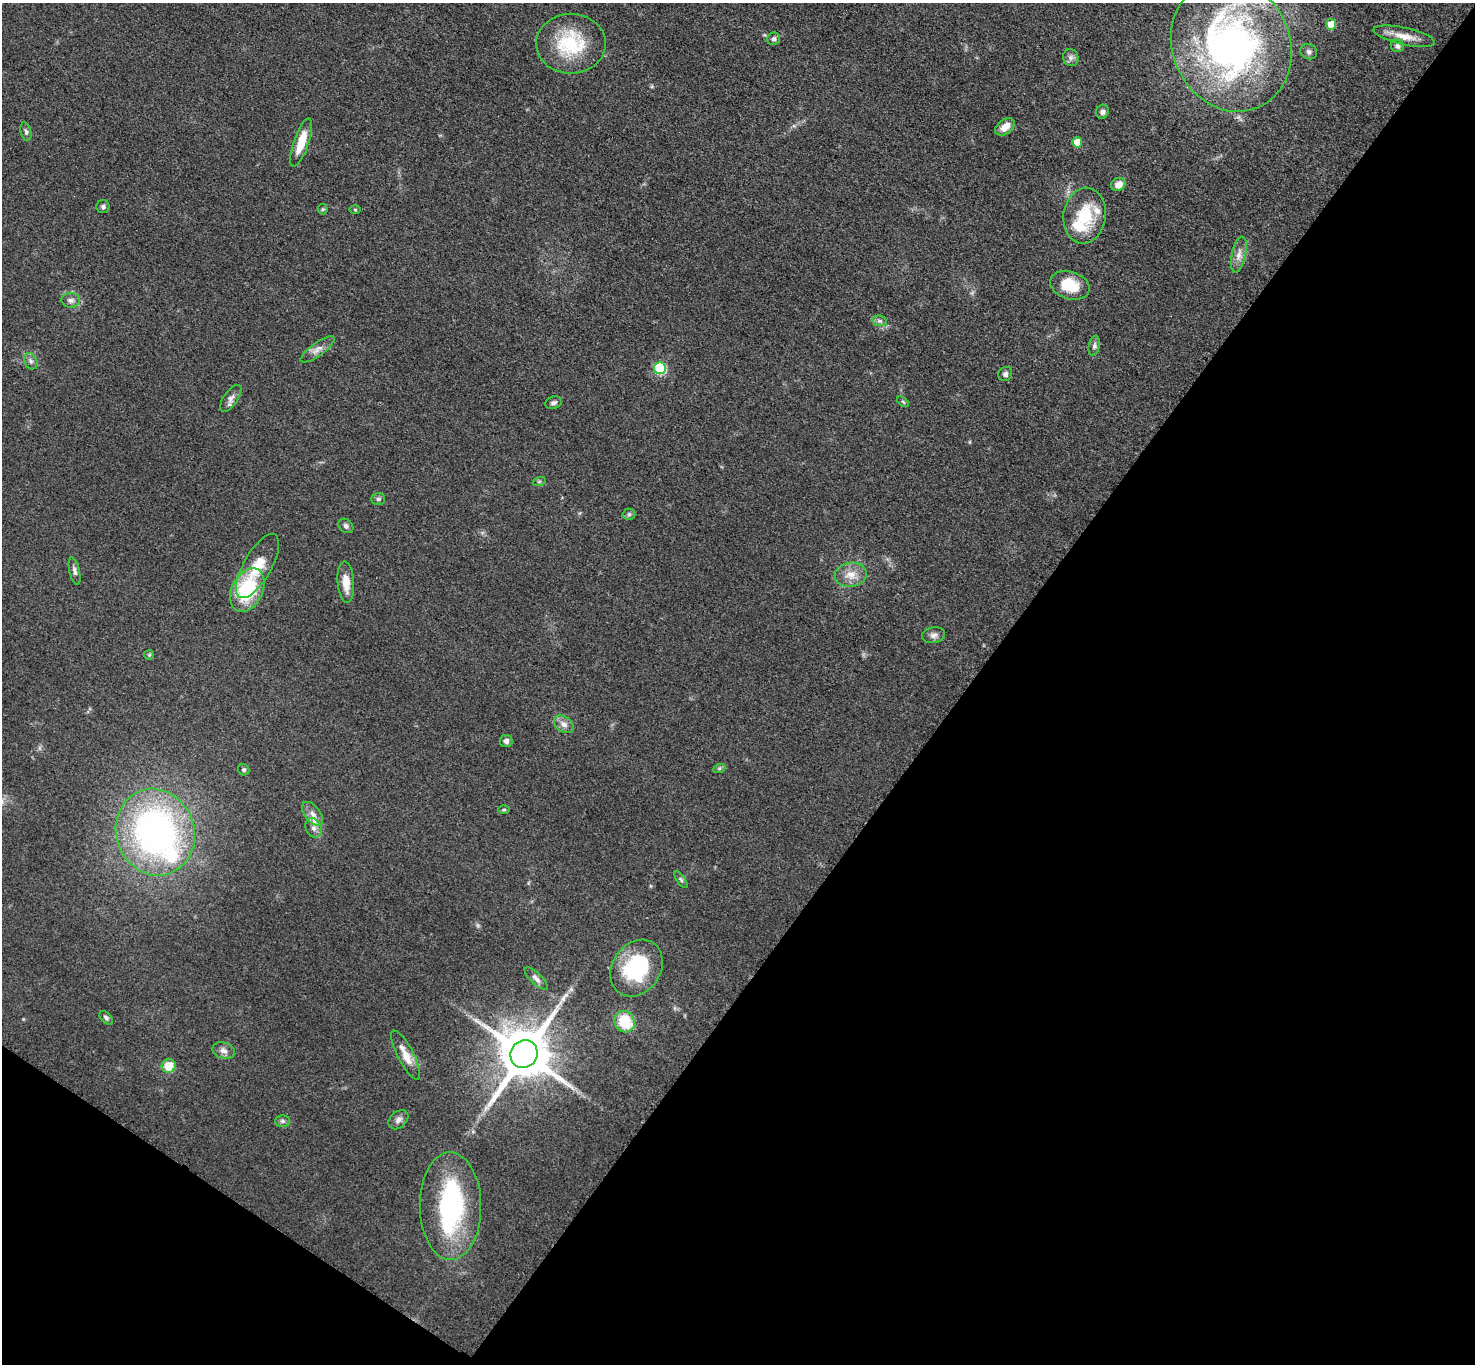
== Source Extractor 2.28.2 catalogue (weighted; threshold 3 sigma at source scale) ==
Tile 15 of 4 x 4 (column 3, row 4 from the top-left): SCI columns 2957-4429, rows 163-1524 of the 5910 x 5915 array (HDU 1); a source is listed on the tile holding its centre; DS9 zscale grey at full resolution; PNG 1477 x 1366 px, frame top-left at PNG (2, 3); each listed source drawn as its Kron ellipse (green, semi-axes under 4 px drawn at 4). Shown black and unused: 38% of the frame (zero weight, under 3 of 5 exposures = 1% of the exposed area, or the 3 px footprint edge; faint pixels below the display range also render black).
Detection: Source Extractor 2.28.2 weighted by HDU 2 'WHT'; one run over the whole footprint, this tile lists its part. Background 0.053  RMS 0.0057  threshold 0.0257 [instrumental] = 3 sigma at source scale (4.5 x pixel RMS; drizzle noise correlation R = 1.50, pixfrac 1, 0.05/0.05 arcsec/px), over >= 5 px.
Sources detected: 67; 2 inside a brighter object's white glare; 1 long thin detection or spike segment (spike, bleed or trail) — neither listed nor drawn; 3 inside a brighter listed object's ellipse — not listed separately; the other 61 listed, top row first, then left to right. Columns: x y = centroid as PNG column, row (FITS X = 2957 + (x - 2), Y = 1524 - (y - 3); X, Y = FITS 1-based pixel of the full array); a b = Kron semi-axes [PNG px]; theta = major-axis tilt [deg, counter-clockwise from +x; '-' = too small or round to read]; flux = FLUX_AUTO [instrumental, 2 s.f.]
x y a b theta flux
1331 24 5 5 - 11
1404 36 31 8 -12 8
774 39 7 6 - 1.6
571 44 35 30 1 37
1231 45 68 58 -66 240
1397 46 6 6 - 1.9
1309 52 8 7 - 2
1071 57 9 7 -72 2.1
1102 112 7 6 - 1.9
1005 127 11 7 38 6.1
26 132 9 5 -76 1.5
301 142 25 7 71 12
1077 142 5 5 - 9.8
1118 184 7 6 - 4.8
103 207 6 6 - 1.4
323 209 5 5 - 0.76
355 210 6 4 -1 0.66
1085 216 28 21 82 25
1239 255 18 7 78 4.3
1070 285 20 13 -18 16
71 300 9 7 -4 2.1
880 321 7 5 -10 1.4
1094 346 10 5 78 1.8
318 349 20 6 36 3.8
31 361 9 6 -62 1.8
660 368 6 6 - 43
1005 374 7 6 - 1.7
231 398 15 7 56 3
903 402 7 3 -37 0.75
553 403 8 6 18 1.8
539 482 6 4 19 0.93
378 499 7 5 1 1.2
629 514 6 6 - 1
346 526 8 6 -41 1.7
257 566 36 14 60 16
75 571 14 5 -77 1.9
851 575 16 12 10 7.4
346 582 21 8 -86 7.8
247 590 23 15 64 40
934 635 11 8 12 2.4
149 655 5 5 - 0.73
564 724 11 7 -37 3.4
506 741 6 6 - 2
719 769 6 4 20 0.87
244 770 6 5 - 1.2
504 809 6 4 0 0.77
313 814 14 7 -52 4.2
314 828 10 8 -66 3.1
155 832 44 39 -71 190
681 880 10 3 -56 1.1
637 968 30 24 55 44
536 978 15 5 -44 2.4
106 1018 8 5 -49 1.4
625 1022 11 10 - 21
223 1051 11 8 -17 3
524 1054 14 13 - 3600
406 1055 27 8 -63 8.2
169 1066 7 7 - 11
398 1120 11 8 42 2.5
283 1121 7 6 - 1.3
451 1206 54 30 -90 76
Isophote crosses this tile's border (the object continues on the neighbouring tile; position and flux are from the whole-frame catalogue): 1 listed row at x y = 1231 45